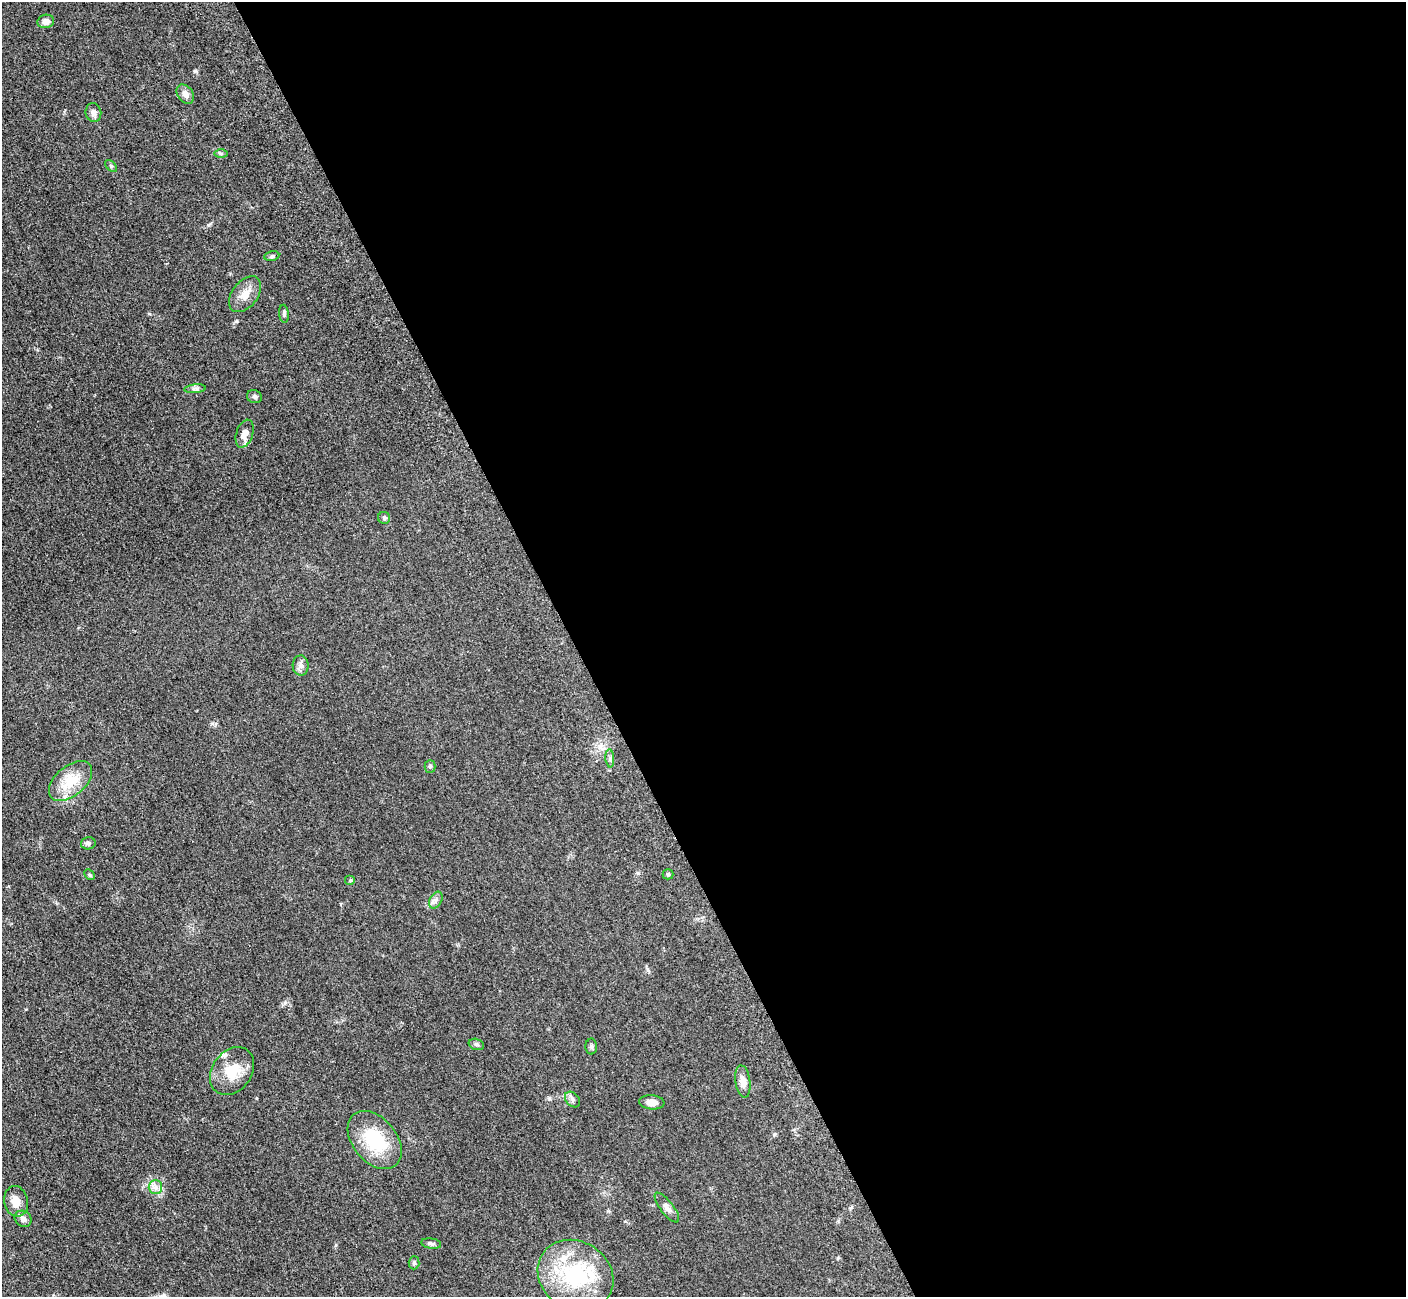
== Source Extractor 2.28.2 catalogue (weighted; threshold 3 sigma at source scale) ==
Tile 8 of 4 x 4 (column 4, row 2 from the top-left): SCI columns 4278-5681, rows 2778-4072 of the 5700 x 5663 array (HDU 1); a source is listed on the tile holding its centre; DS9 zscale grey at full resolution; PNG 1408 x 1299 px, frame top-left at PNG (2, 2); each listed source drawn as its Kron ellipse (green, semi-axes under 4 px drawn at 4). Shown black and unused: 59% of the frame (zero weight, under 3 of 5 exposures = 3% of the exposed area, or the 3 px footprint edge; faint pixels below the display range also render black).
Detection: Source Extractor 2.28.2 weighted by HDU 2 'WHT'; one run over the whole footprint, this tile lists its part. Background 0.0531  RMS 0.0059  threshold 0.0264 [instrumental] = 3 sigma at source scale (4.5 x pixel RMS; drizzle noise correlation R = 1.50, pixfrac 1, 0.05/0.05 arcsec/px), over >= 5 px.
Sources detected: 38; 3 inside a brighter listed object's ellipse — not listed separately; the other 35 listed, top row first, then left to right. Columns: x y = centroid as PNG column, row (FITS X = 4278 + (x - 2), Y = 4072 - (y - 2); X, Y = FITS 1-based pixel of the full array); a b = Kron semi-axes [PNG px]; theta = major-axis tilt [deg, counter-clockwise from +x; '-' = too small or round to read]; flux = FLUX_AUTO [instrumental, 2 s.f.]
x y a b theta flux
46 21 8 6 14 3.1
185 94 11 7 -54 2.9
93 113 9 8 - 3
221 154 7 4 0 0.96
111 166 7 4 -46 0.87
272 256 7 5 11 1.1
245 294 20 12 52 7
284 314 9 5 -85 1.1
195 389 11 4 5 1.6
254 396 8 6 -25 1.4
245 434 14 8 72 4.3
384 518 6 6 - 1
301 665 10 8 -89 2.5
610 758 9 3 -86 1.3
430 766 6 5 - 0.98
70 781 25 15 40 15
88 843 7 6 - 1.5
668 874 5 5 - 0.79
89 875 6 4 -43 0.89
350 880 5 5 - 0.78
436 900 9 6 60 1.9
476 1044 8 5 -17 1.2
591 1046 8 6 89 1.2
232 1071 26 19 54 14
743 1081 16 7 -82 4.9
572 1100 9 6 -48 1.7
652 1102 13 7 -5 3.7
375 1140 33 22 -51 30
155 1187 7 6 - 2.2
16 1201 15 12 -79 6.2
667 1208 18 6 -52 3.1
23 1219 9 7 -36 2.7
431 1244 10 5 -9 1.3
414 1263 6 5 - 1
575 1275 39 34 -32 51
Unlisted compact peaks at least as high as the median listed source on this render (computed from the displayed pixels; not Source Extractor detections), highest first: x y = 195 71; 237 321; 208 225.